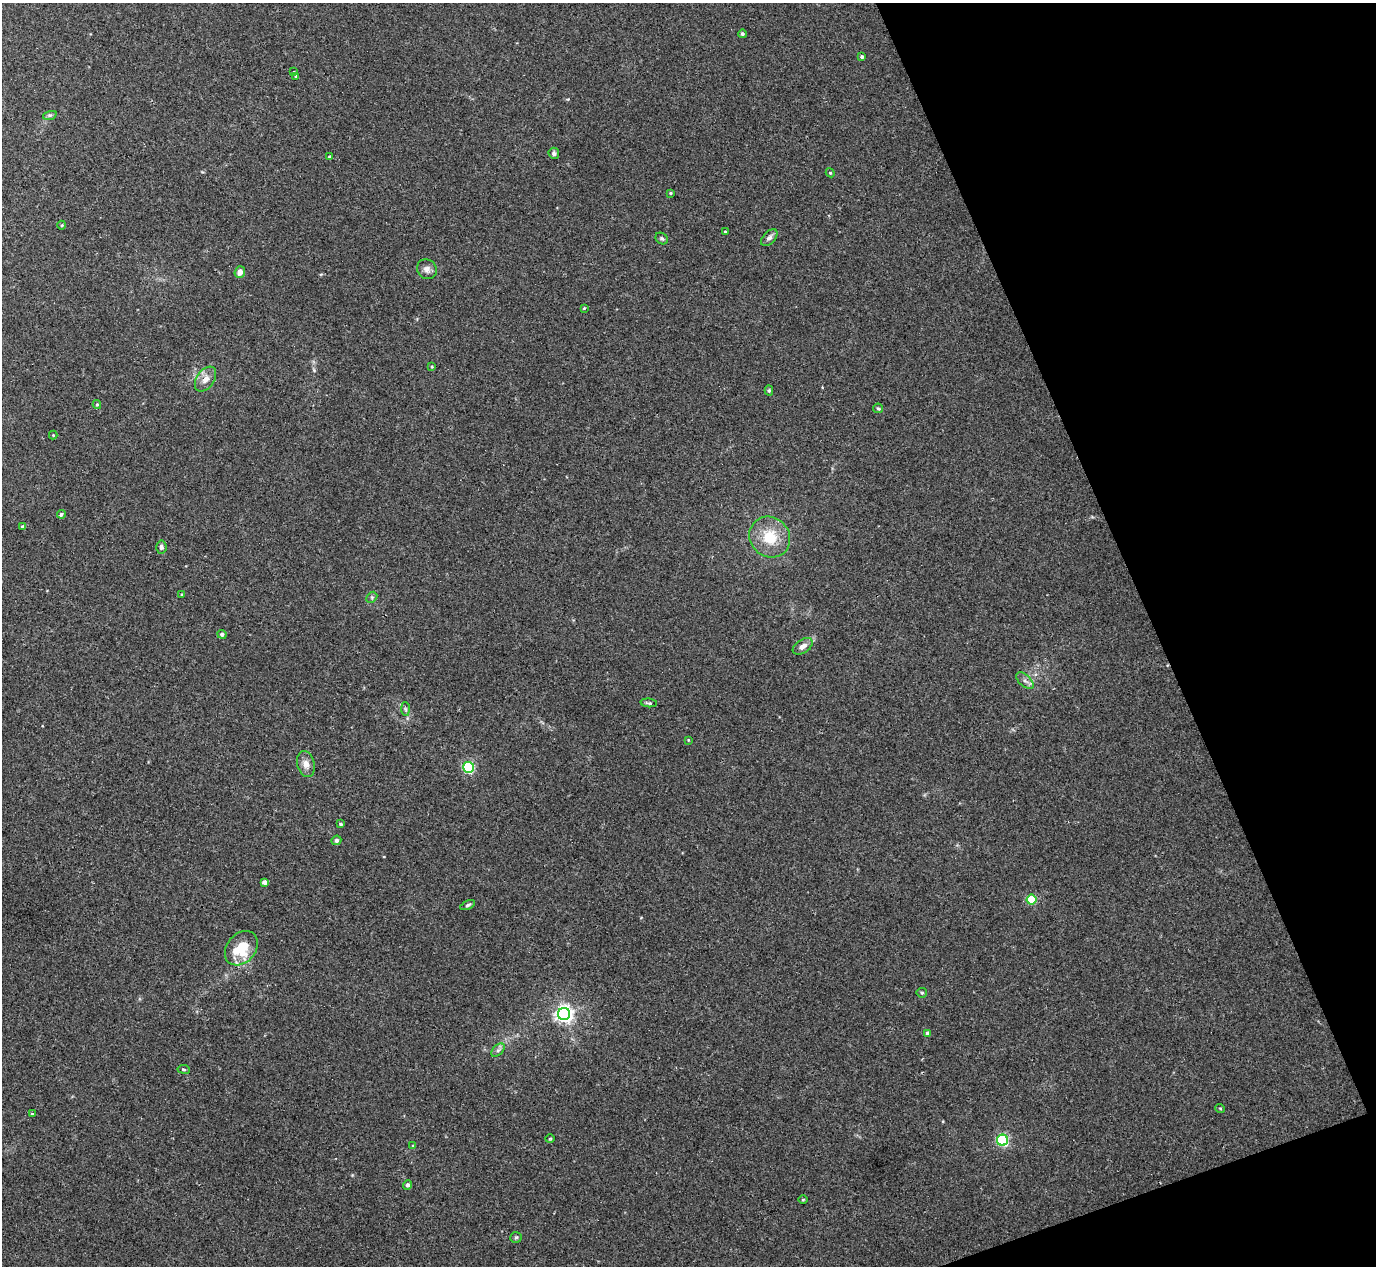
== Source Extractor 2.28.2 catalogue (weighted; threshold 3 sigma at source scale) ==
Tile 12 of 4 x 4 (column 4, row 3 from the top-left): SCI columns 4166-5539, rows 1447-2710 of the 5567 x 5545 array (HDU 1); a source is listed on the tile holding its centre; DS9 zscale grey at full resolution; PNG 1378 x 1268 px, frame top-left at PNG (2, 3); each listed source drawn as its Kron ellipse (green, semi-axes under 4 px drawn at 4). Shown black and unused: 18% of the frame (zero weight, under 2 of 3 exposures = <1% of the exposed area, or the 3 px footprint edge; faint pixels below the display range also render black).
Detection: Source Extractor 2.28.2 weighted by HDU 2 'WHT'; one run over the whole footprint, this tile lists its part. Background 0.0497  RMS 0.0076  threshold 0.0343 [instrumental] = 3 sigma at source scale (4.5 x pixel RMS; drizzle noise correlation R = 1.50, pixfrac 1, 0.05/0.05 arcsec/px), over >= 5 px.
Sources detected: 55; all 55 listed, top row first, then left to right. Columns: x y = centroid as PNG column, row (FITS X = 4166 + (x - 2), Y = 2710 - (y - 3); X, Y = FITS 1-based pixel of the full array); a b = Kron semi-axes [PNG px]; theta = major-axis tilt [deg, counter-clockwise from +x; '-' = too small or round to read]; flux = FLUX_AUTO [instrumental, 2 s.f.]
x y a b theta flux
742 34 4 4 - 1.4
862 57 4 3 - 1.7
294 72 4 2 - 0.49
296 76 4 4 - 0.91
50 115 7 4 18 1.4
554 153 6 5 - 1.8
330 157 4 4 - 1.9
830 173 4 4 - 0.81
670 193 3 3 - 0.92
62 225 4 3 - 0.65
725 232 3 3 - 1
662 238 7 5 -36 1.3
769 238 10 6 47 2.4
427 269 10 9 - 3.6
240 272 6 5 - 4.5
584 308 3 3 - 1.1
432 367 4 3 - 0.66
205 379 14 9 55 6.1
769 391 5 4 - 0.94
97 404 4 4 - 0.78
878 408 5 4 - 1
53 435 4 4 - 0.65
61 514 4 4 - 2
22 526 4 4 - 1.1
770 537 21 19 -45 22
161 547 6 5 - 1.8
182 595 4 3 - 0.84
372 597 6 4 45 1.3
222 634 4 4 - 2.2
803 646 11 6 34 4.1
1025 681 10 5 -44 2.7
649 703 8 4 -5 1.2
405 709 7 4 -88 1.2
688 740 4 4 - 0.64
306 764 13 8 -76 5.1
469 767 5 5 - 92
340 824 3 3 - 1.2
336 840 5 4 - 1.8
264 882 4 4 - 3.4
1032 900 5 5 - 39
468 905 8 4 25 1.5
241 948 19 14 49 24
922 993 5 4 - 1.1
564 1014 6 6 - 320
928 1033 4 4 - 2.3
498 1050 8 5 45 2
184 1069 6 3 -9 0.82
1220 1108 5 3 - 0.7
32 1114 4 4 - 0.99
550 1139 5 3 - 0.66
1002 1140 5 5 - 110
413 1146 4 3 - 0.73
408 1185 5 4 - 1.9
803 1200 5 3 - 0.71
516 1237 6 5 - 1.2